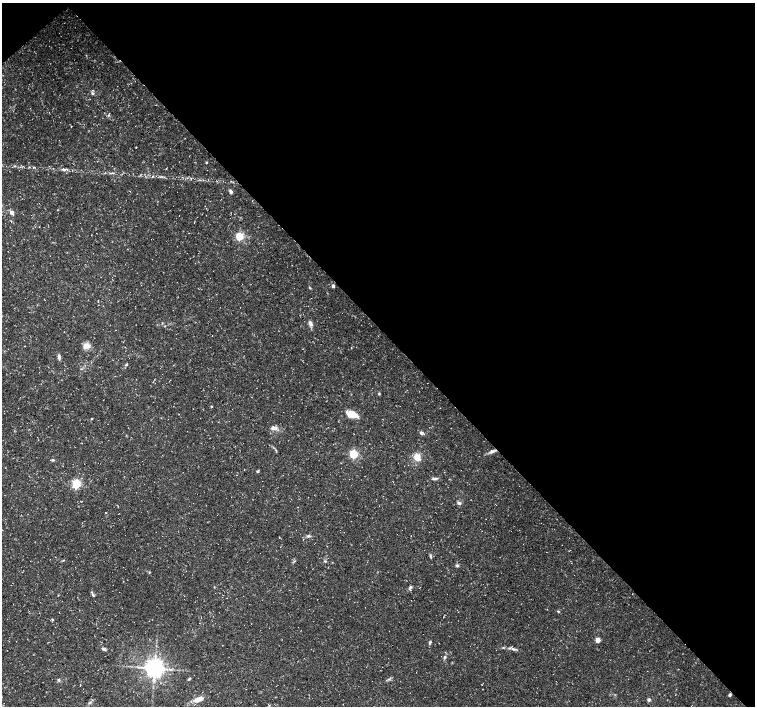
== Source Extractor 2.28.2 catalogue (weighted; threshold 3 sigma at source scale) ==
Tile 3 of 4 x 4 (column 3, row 1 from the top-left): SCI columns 3016-4520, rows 4441-5848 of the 6024 x 5998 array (HDU 1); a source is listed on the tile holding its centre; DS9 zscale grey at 2 x 2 block average (1 PNG px = mean of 2 x 2 image px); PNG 757 x 708 px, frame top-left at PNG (2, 3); no overlay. Shown black and unused: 47% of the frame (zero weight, under 3 of 5 exposures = <1% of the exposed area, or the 3 px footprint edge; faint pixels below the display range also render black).
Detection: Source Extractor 2.28.2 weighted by HDU 2 'WHT'; one run over the whole footprint, this tile lists its part. Background 0.0257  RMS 0.0026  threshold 0.0116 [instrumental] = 3 sigma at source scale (4.5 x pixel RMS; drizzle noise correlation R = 1.50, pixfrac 1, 0.0396/0.0396 arcsec/px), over >= 5 px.
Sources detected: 60; all 60 listed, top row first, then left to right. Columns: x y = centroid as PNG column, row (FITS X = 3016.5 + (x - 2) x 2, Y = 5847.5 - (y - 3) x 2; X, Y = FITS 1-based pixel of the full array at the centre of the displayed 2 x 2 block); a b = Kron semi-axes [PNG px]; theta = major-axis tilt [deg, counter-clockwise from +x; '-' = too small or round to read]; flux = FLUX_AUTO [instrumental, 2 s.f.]
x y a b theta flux
92 93 5 3 - 1
109 115 4 3 - 0.68
71 126 2 2 - 0.3
136 147 2 2 - 0.31
206 162 3 2 - 0.56
34 167 3 2 - 0.45
65 169 8 3 23 1.1
113 173 4 3 - 0.83
153 176 3 3 - 0.46
191 179 4 2 - 0.37
231 191 5 3 - 1.6
12 213 5 5 - 2
239 236 3 3 - 37
333 286 2 2 - 2.6
309 287 3 2 - 0.44
310 323 8 4 -71 2
86 346 10 7 -6 3.3
59 356 6 3 -80 1.8
126 365 4 3 - 0.66
379 393 3 3 - 0.59
211 406 3 2 - 0.48
352 414 11 6 -21 8.9
91 418 3 2 - 0.29
273 428 7 5 15 2.1
421 433 4 3 - 1.3
276 450 4 2 - 0.56
492 451 9 4 22 2.1
354 454 3 3 - 48
417 457 7 6 - 6.6
53 460 4 3 - 0.8
257 471 4 3 - 0.62
435 478 6 3 3 1.2
76 484 3 3 - 57
459 503 6 3 -24 1.3
106 512 2 2 - 0.26
308 536 5 4 - 0.97
430 555 6 2 -64 0.72
63 560 4 2 - 0.39
294 561 6 2 32 0.6
325 561 4 3 - 0.59
457 566 4 4 - 1.1
410 587 6 4 49 1.2
93 595 5 3 - 0.91
558 611 3 2 - 0.55
52 619 3 3 - 0.67
598 640 3 2 - 10
430 642 6 3 71 0.97
503 647 3 2 - 0.46
103 649 4 3 - 1.6
513 649 7 3 -14 1.5
444 657 4 3 - 0.88
154 668 5 4 - 530
189 679 4 3 - 0.68
389 679 4 2 - 0.64
59 680 4 4 - 0.93
482 685 2 2 - 0.22
730 695 4 3 - 0.9
199 699 12 5 19 5.1
649 699 4 3 - 0.99
269 706 3 2 - 0.47
Overlapping masked pixels (flux is a lower limit): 1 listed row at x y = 730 695